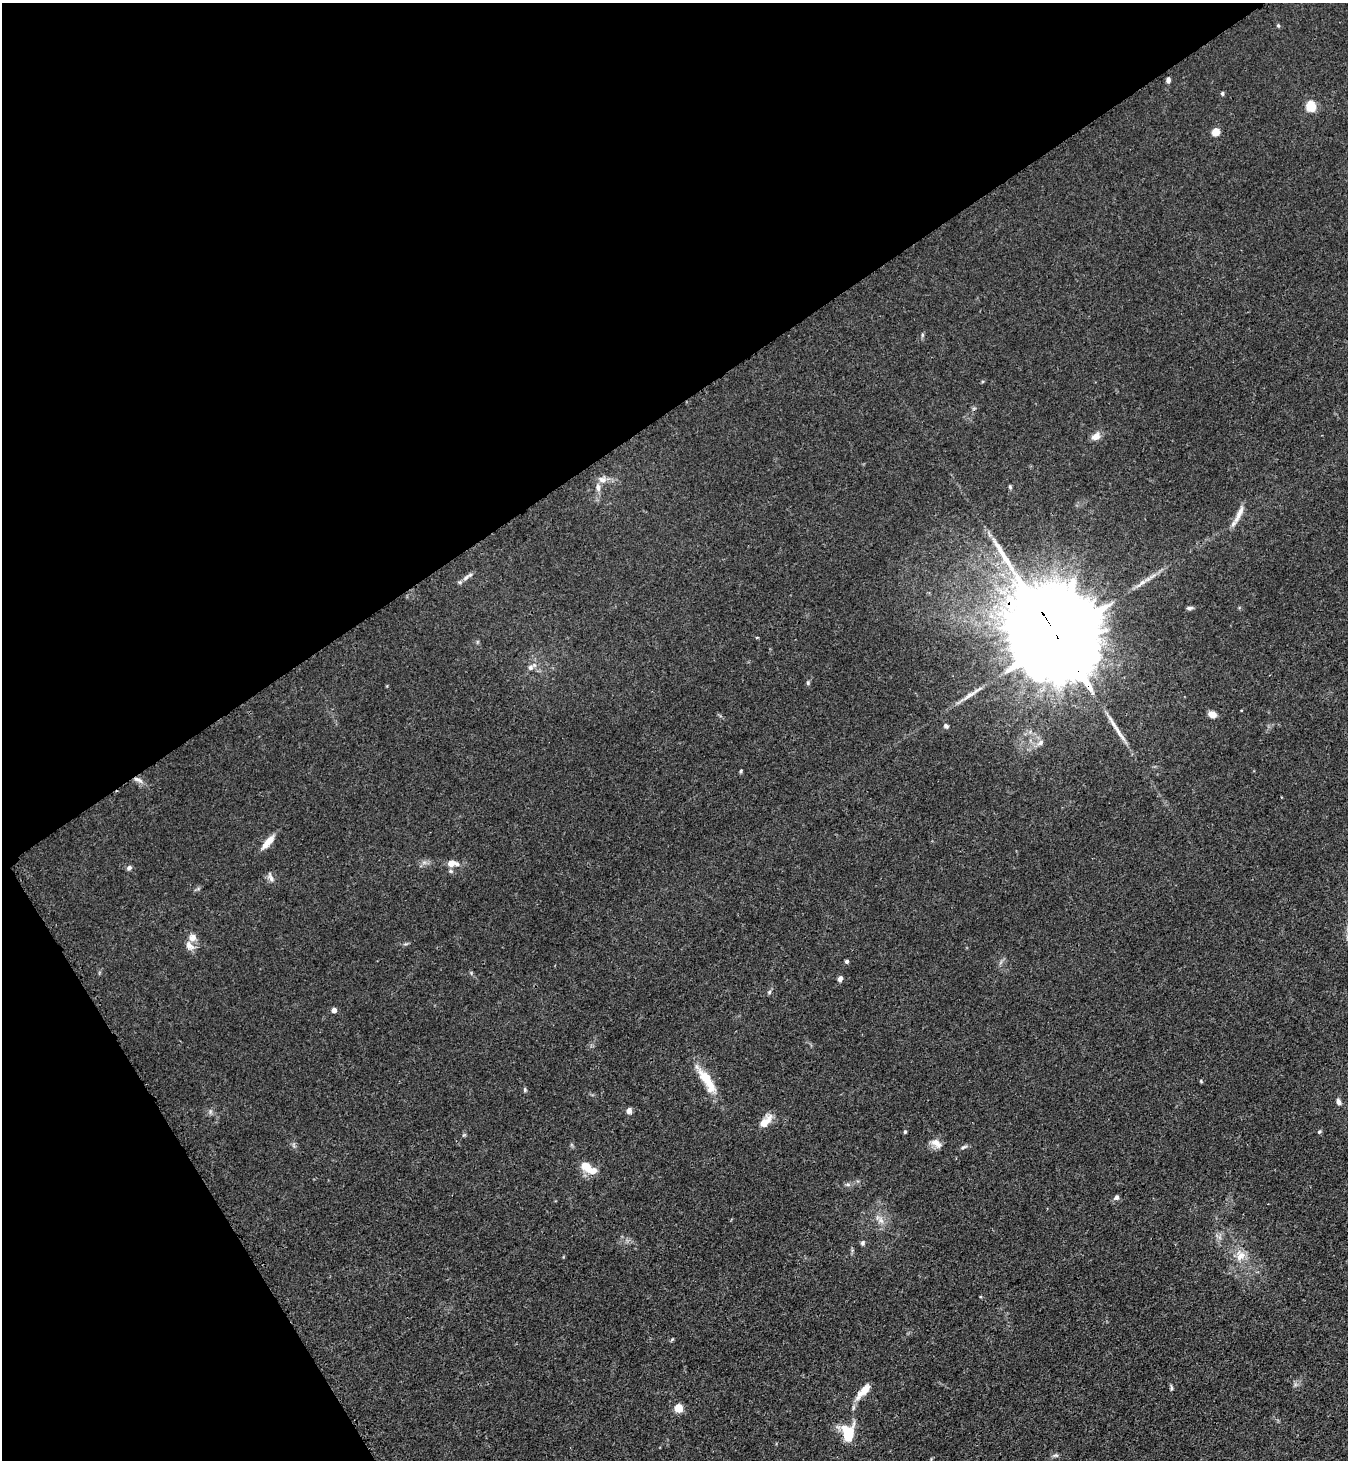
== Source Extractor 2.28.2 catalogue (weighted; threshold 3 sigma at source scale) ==
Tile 5 of 4 x 4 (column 1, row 2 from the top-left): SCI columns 182-1527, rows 2948-4405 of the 5889 x 5896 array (HDU 1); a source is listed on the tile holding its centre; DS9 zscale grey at full resolution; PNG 1350 x 1462 px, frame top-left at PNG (2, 3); no overlay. Shown black and unused: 34% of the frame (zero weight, under 3 of 4 exposures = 3% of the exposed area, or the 3 px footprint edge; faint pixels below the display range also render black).
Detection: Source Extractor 2.28.2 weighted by HDU 2 'WHT'; one run over the whole footprint, this tile lists its part. Background 0.0145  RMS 0.0026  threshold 0.0118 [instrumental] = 3 sigma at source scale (4.5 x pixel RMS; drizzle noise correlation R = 1.50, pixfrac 1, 0.05/0.05 arcsec/px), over >= 5 px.
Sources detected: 61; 3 long thin detections or spike segments (spike, bleed or trail) — not listed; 3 inside a brighter listed object's ellipse — not listed separately; the other 55 listed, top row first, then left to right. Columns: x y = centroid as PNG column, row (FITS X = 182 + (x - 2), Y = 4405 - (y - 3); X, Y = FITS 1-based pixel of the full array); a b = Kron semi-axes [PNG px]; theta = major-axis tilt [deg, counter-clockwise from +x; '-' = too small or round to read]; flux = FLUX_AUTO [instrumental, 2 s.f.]
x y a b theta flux
1278 26 5 4 - 0.35
1168 80 6 5 - 0.86
1222 93 5 4 - 0.42
1311 106 7 5 -66 21
1216 132 7 6 - 3.1
922 335 6 4 73 0.39
1096 436 11 8 29 2
602 480 12 10 14 1.8
1010 487 6 4 -75 0.41
1239 514 28 7 65 2.8
466 577 11 6 38 1.2
1190 608 9 4 4 0.63
757 637 4 3 - 0.25
1058 639 44 20 -59 11000
530 667 9 7 45 1.2
808 683 6 5 - 0.41
1212 714 8 6 -26 2.2
946 726 6 6 - 0.68
1040 743 11 7 34 1.3
741 771 5 4 - 0.34
138 780 15 6 -26 1.5
268 842 20 6 50 3.3
452 863 17 9 1 2.8
129 868 7 6 - 0.73
271 877 15 5 -67 1.1
189 945 15 8 -48 1.9
847 961 4 4 - 0.63
840 979 6 5 - 1.1
769 992 7 5 49 0.49
334 1010 5 5 - 1.3
706 1080 44 11 -56 7.4
1201 1081 5 4 - 0.31
525 1089 7 4 -72 0.41
1339 1102 8 6 -67 0.94
210 1111 8 4 -90 0.56
629 1111 7 6 - 1.1
764 1123 10 6 46 6.4
905 1132 5 4 - 0.35
1319 1132 5 5 - 0.38
936 1143 16 9 -31 2.1
294 1145 7 4 -89 0.52
964 1147 10 4 18 0.66
586 1166 14 12 -34 3.7
848 1184 7 4 -1 0.58
1116 1197 6 6 - 0.89
881 1221 10 7 -45 1.6
862 1243 6 5 - 0.55
1240 1255 16 14 -81 3.9
980 1297 3 3 - 0.3
672 1340 6 3 44 0.32
1171 1388 10 3 -89 0.46
863 1391 21 7 47 4.1
679 1408 5 5 - 12
848 1434 16 11 -79 12
1056 1455 8 5 5 0.6
Overlapping masked pixels (flux is a lower limit): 2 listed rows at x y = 1058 639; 138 780